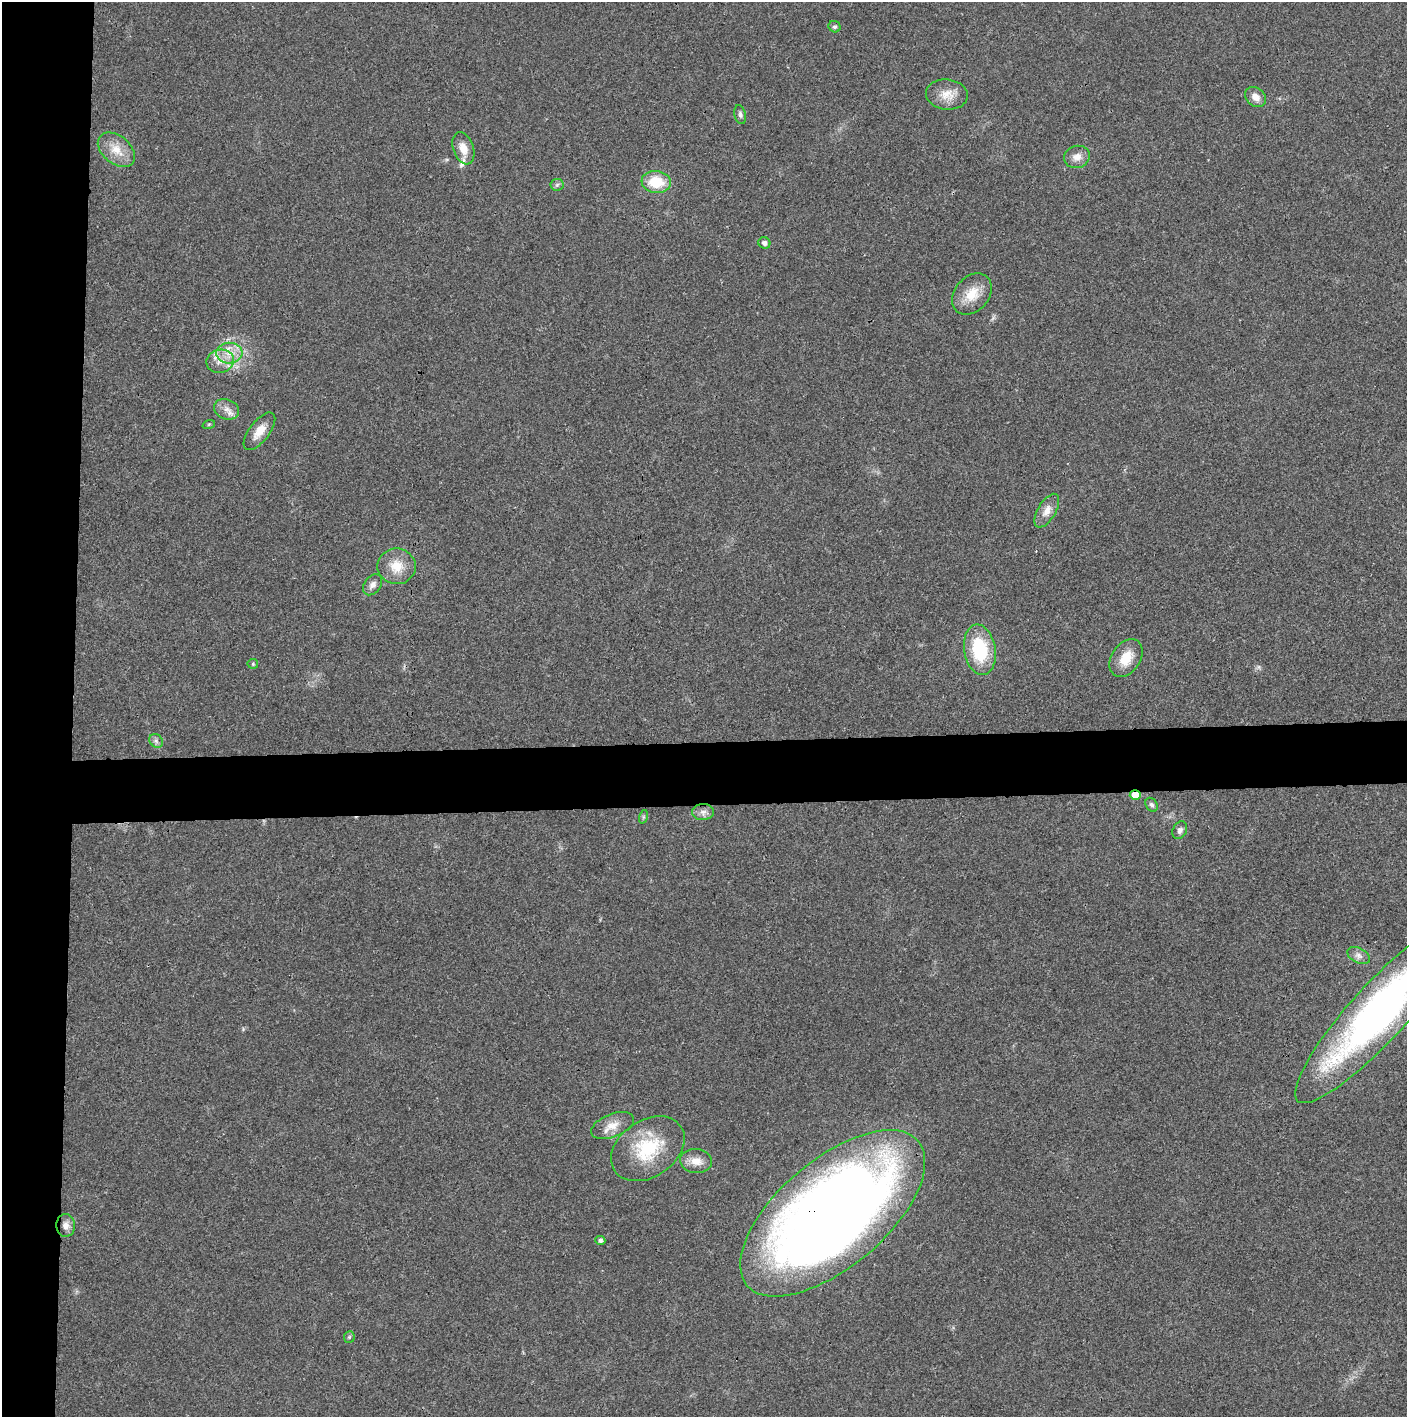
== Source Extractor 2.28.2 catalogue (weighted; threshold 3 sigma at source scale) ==
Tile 4 of 3 x 3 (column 1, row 2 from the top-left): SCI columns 5-1409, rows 1415-2829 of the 4221 x 4243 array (HDU 1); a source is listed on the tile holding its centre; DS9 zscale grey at full resolution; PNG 1409 x 1419 px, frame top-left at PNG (2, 2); each listed source drawn as its Kron ellipse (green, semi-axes under 4 px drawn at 4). Shown black and unused: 9% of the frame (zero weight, under 3 of 4 exposures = <1% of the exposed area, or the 3 px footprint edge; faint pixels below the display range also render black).
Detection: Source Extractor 2.28.2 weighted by HDU 2 'WHT'; one run over the whole footprint, this tile lists its part. Background 0.0189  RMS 0.005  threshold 0.0225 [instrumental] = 3 sigma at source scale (4.5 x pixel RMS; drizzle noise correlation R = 1.50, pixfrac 1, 0.05/0.05 arcsec/px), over >= 5 px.
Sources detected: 39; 2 inside a brighter listed object's ellipse — not listed separately; the other 37 listed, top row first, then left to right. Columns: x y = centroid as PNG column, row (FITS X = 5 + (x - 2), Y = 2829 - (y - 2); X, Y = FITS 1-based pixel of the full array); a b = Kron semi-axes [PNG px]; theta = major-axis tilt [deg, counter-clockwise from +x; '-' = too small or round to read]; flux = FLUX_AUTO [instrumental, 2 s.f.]
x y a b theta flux
835 27 6 5 - 1.1
947 95 21 15 -6 7.5
1255 97 11 9 -41 4.2
740 114 10 5 -79 1.4
463 148 16 10 -70 6.2
116 150 21 14 -39 8.5
1077 157 13 11 18 4.3
656 182 14 11 -7 14
557 185 6 6 - 1.2
764 243 6 5 - 2
972 294 23 17 48 11
229 353 13 10 3 6.6
220 361 14 11 10 5.5
226 409 13 10 -21 3.8
209 424 6 4 19 0.7
259 431 22 10 53 6.4
1047 511 19 9 59 4.9
397 566 19 18 - 10
372 585 12 8 52 2.6
980 650 25 15 -81 29
1126 658 21 14 56 10
253 664 5 5 - 0.72
156 741 7 6 - 1.5
1135 795 5 5 - 9.5
1152 805 7 5 -54 1.4
703 812 11 8 1 2.7
643 817 7 4 72 0.88
1180 830 9 6 62 1.9
1359 956 12 7 -27 2.4
1379 1012 121 28 48 220
612 1126 23 11 21 6.4
648 1149 40 28 34 30
696 1161 16 12 -8 5.7
833 1213 112 54 40 700
66 1225 11 9 -88 3.5
600 1241 5 4 - 1.4
349 1337 5 5 - 0.79
Overlapping masked pixels (flux is a lower limit): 2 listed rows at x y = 1135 795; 833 1213
Isophote crosses this tile's border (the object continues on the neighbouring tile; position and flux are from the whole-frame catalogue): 1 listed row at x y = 1379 1012